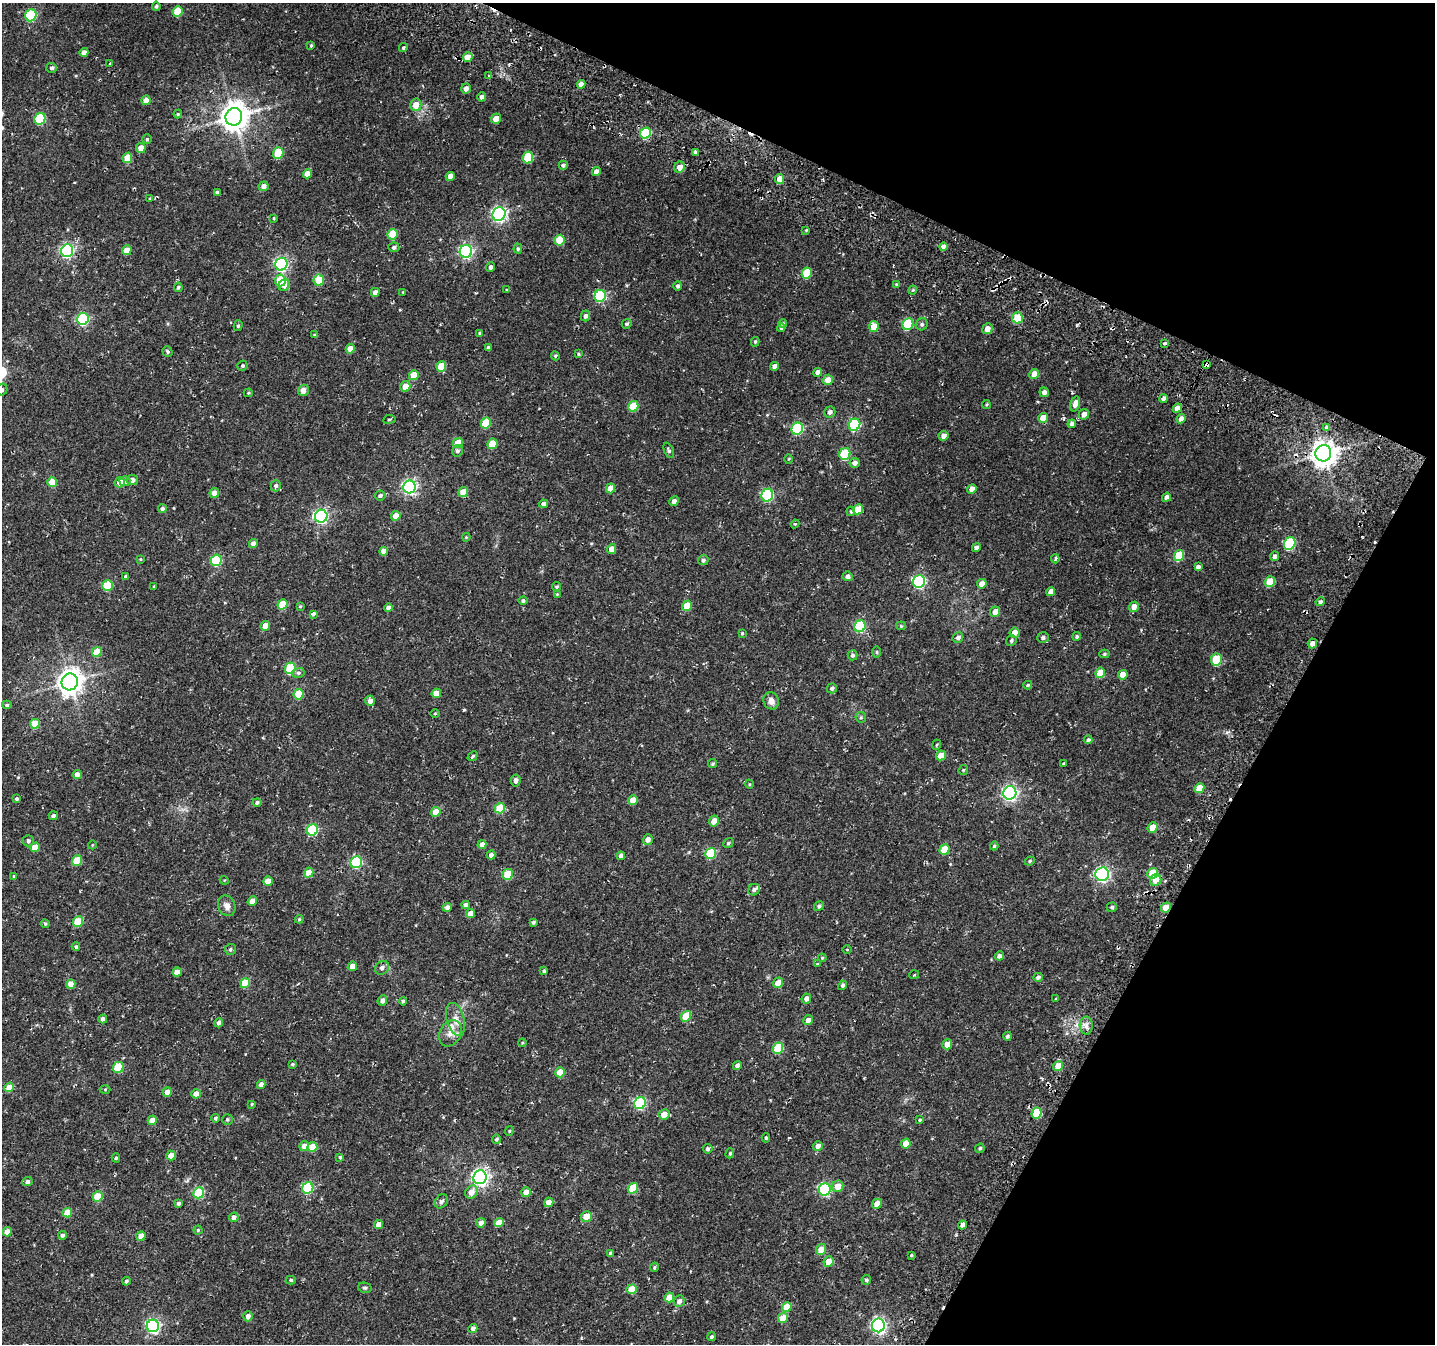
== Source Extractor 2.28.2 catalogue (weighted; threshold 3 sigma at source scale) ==
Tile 8 of 4 x 4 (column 4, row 2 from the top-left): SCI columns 4373-5805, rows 3017-4358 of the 5806 x 5920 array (HDU 1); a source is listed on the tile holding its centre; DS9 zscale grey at full resolution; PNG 1437 x 1346 px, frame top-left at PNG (2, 3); each listed source drawn as its Kron ellipse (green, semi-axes under 4 px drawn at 4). Shown black and unused: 23% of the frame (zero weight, under 2 of 3 exposures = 3% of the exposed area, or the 3 px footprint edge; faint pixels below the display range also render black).
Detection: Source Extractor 2.28.2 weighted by HDU 2 'WHT'; one run over the whole footprint, this tile lists its part. Background 0.0152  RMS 0.0048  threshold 0.0217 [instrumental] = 3 sigma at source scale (4.5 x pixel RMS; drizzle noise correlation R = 1.50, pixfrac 1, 0.0396/0.0396 arcsec/px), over >= 5 px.
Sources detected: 368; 5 cosmic-ray / hot-pixel residue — neither listed nor drawn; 1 inside a brighter listed object's ellipse — not listed separately; the other 362 listed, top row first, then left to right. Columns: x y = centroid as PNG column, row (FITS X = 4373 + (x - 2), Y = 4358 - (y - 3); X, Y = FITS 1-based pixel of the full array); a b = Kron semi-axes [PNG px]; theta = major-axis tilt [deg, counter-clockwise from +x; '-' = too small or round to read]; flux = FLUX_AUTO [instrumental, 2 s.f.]
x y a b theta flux
156 6 4 4 - 0.83
177 11 5 5 - 14
31 15 6 5 - 34
311 45 4 3 - 0.57
403 48 4 4 - 0.72
84 52 4 4 - 2.1
468 57 5 4 - 6
110 63 3 3 - 0.36
51 68 5 5 - 1.1
489 76 3 3 - 1.5
581 84 4 4 - 2.6
466 88 5 5 - 2.3
482 97 5 4 - 1.9
146 100 5 4 - 4
416 105 6 5 - 4.6
178 114 4 4 - 0.55
234 117 9 8 - 620
40 119 6 5 - 31
496 119 5 4 - 3.8
645 133 6 5 - 28
147 139 4 4 - 0.67
141 148 5 5 - 3.6
696 152 4 4 - 1.7
278 153 6 5 - 18
528 157 6 5 - 25
127 158 5 5 - 9.6
563 165 4 4 - 1.1
680 167 6 5 - 3.5
596 172 4 4 - 2.7
307 174 5 4 - 4.4
450 176 4 4 - 3.3
780 179 5 4 - 4.5
264 186 5 4 - 2.3
217 193 4 4 - 1.3
150 198 3 3 - 0.46
499 214 7 6 - 110
273 218 3 3 - 0.51
806 230 4 3 - 0.43
392 234 5 5 - 15
559 240 5 5 - 13
943 246 4 4 - 2
394 247 5 5 - 1.1
518 249 5 4 - 0.7
127 250 5 4 - 4.7
67 251 6 6 - 82
466 251 6 6 - 90
281 264 6 6 - 78
490 267 4 4 - 1.4
807 273 6 5 - 16
280 280 6 5 - 13
319 280 5 5 - 15
896 284 4 3 - 0.41
284 285 6 5 - 2.7
678 286 5 4 - 1.2
178 287 5 4 - 0.75
507 290 4 3 - 0.46
913 290 4 4 - 0.51
375 292 4 4 - 2.2
403 292 4 4 - 0.42
600 296 6 5 - 36
585 316 5 4 - 1.4
1017 318 5 5 - 16
83 319 6 5 - 51
783 323 4 3 - 0.77
627 324 5 4 - 0.94
908 324 6 5 - 27
922 324 6 5 - 1
238 326 5 4 - 0.81
874 326 5 5 - 7.1
781 328 4 4 - 0.91
987 329 5 5 - 3.7
479 333 4 3 - 0.49
315 335 4 3 - 0.62
755 342 5 3 - 0.65
1164 343 3 3 - 1.4
488 347 4 4 - 0.65
350 349 5 4 - 3.8
167 351 5 5 - 0.88
578 354 4 3 - 0.63
555 356 4 4 - 0.61
1206 365 4 3 - 3.1
242 366 5 5 - 0.78
441 366 5 5 - 9.3
774 366 4 4 - 2.1
818 372 4 4 - 2.8
1034 374 5 4 - 6.4
414 375 5 4 - 8.6
828 380 5 5 - 4.1
405 386 5 5 - 5
2 390 6 5 - 1.3
303 390 6 5 - 3.5
1044 392 5 5 - 1.7
248 393 4 3 - 0.52
1164 399 4 4 - 1.8
986 404 4 4 - 0.5
1075 404 8 4 75 2.3
633 406 5 5 - 14
1177 408 5 4 - 3.2
830 412 5 5 - 1.7
1084 414 5 5 - 3.6
1043 418 5 4 - 5.8
389 419 6 3 9 0.61
1181 419 5 4 - 2.4
486 423 6 5 - 17
1072 424 4 4 - 1.5
854 425 6 5 - 44
1327 427 4 3 - 2.5
797 429 6 5 - 39
944 436 5 5 - 2.3
458 443 5 5 - 9.1
492 444 5 5 - 9.6
669 450 8 4 -65 0.91
457 451 6 5 - 1.2
1323 453 8 8 - 490
845 454 6 5 - 27
789 459 5 3 - 0.42
855 463 5 5 - 1.9
132 480 5 5 - 2.3
125 481 5 5 - 2.3
52 482 5 4 - 9.1
120 482 5 5 - 3.6
276 486 6 5 - 1.1
409 487 6 6 - 110
610 488 5 4 - 6
972 489 5 4 - 3.6
463 492 5 4 - 6.3
214 493 5 4 - 3.3
767 495 6 5 - 47
380 496 5 5 - 1
1166 497 5 4 - 1.9
674 501 5 4 - 2.2
543 504 4 4 - 1.7
162 509 4 4 - 1.4
858 509 5 5 - 8.4
851 511 5 4 - 0.6
321 516 6 6 - 88
396 516 5 4 - 5.7
795 524 4 4 - 0.5
466 537 4 4 - 0.45
253 544 4 4 - 2.8
1290 544 6 5 - 39
976 548 5 4 - 2
612 549 5 4 - 4.6
384 551 4 4 - 2.9
1179 556 6 5 - 17
1274 556 5 4 - 1.4
140 559 4 3 - 0.39
1055 559 4 2 - 1.2
216 560 6 5 - 31
703 560 5 5 - 1.1
1198 567 4 4 - 1.3
125 576 4 3 - 0.73
848 576 5 5 - 1.7
919 582 6 6 - 67
1270 582 5 5 - 13
982 584 5 4 - 3
108 585 5 5 - 18
154 587 3 3 - 0.46
557 587 5 4 - 0.77
1051 592 5 4 - 3
557 594 3 3 - 0.38
523 601 4 4 - 1.1
1320 602 4 4 - 1.3
282 604 5 4 - 14
300 606 4 3 - 0.43
687 606 5 4 - 8.3
1134 607 5 5 - 3.3
388 608 4 4 - 2
995 612 5 4 - 3.5
313 614 4 3 - 1.6
265 626 5 4 - 4.3
860 626 6 5 - 38
901 626 5 4 - 0.5
742 633 4 3 - 0.47
1015 633 5 5 - 4.5
1077 636 4 4 - 0.79
958 637 6 5 - 1.6
1043 638 6 5 - 1.2
1011 641 5 5 - 0.85
1312 643 5 4 - 2.3
97 652 5 4 - 7.9
877 652 6 3 -90 0.54
1104 654 5 4 - 0.68
853 655 5 5 - 1.1
1216 660 6 5 - 19
290 668 6 5 - 24
298 673 6 5 - 0.94
1100 673 5 4 - 8.9
1123 675 5 4 - 5
70 682 8 8 - 450
1028 685 4 4 - 0.54
832 688 5 5 - 1.1
436 693 5 4 - 5.3
299 694 5 5 - 15
370 701 5 5 - 2.2
771 701 8 7 - 2.7
7 705 5 4 - 0.82
435 713 4 3 - 0.4
861 717 5 5 - 0.69
35 724 5 5 - 11
1088 740 4 4 - 1.1
936 745 5 3 - 0.46
941 755 5 4 - 6.3
473 756 5 3 - 0.71
713 763 4 4 - 0.73
1064 763 4 3 - 0.58
963 770 5 4 - 0.59
77 774 4 4 - 3
516 780 6 5 - 1.7
749 784 4 3 - 0.4
1199 788 5 4 - 8.7
1010 793 7 6 - 120
16 799 3 3 - 0.83
633 800 5 4 - 4.9
257 802 4 4 - 0.96
500 808 5 5 - 15
436 812 5 4 - 6.1
53 816 4 4 - 1.1
714 821 5 5 - 3.6
1152 828 5 4 - 6.8
312 830 6 5 - 33
648 840 5 5 - 2.9
28 841 6 5 - 1.1
728 843 5 4 - 0.82
92 845 4 3 - 0.33
482 845 5 4 - 2.9
994 846 4 4 - 0.63
35 847 5 4 - 7
944 849 5 5 - 11
711 853 6 5 - 22
491 855 4 4 - 1.6
621 856 4 4 - 2.4
77 861 5 5 - 12
1030 861 5 4 - 0.64
356 862 6 5 - 36
309 873 5 4 - 6.7
1152 873 6 5 - 12
508 874 5 5 - 15
1102 874 7 6 - 99
14 876 4 3 - 0.69
224 880 4 3 - 0.41
1156 880 6 5 - 5.4
268 881 5 4 - 5.1
754 890 6 5 - 1.7
252 901 5 4 - 4.3
465 905 4 4 - 1.9
227 906 10 8 -66 2.8
819 906 5 4 - 0.97
447 907 4 4 - 2.1
1112 907 5 4 - 0.82
1166 908 5 4 - 6.8
470 913 5 4 - 4.2
299 919 4 4 - 0.53
78 922 5 5 - 14
533 922 4 3 - 0.89
45 924 4 4 - 0.55
76 947 4 3 - 0.77
230 949 5 5 - 0.88
847 950 5 3 - 0.36
999 956 5 4 - 1.6
822 958 4 4 - 0.54
817 964 4 3 - 0.65
352 966 5 4 - 3.8
382 968 7 6 - 1.8
544 971 4 4 - 0.81
177 972 4 4 - 4.2
914 975 5 3 - 0.49
1038 977 5 4 - 1.3
245 983 5 4 - 12
778 983 5 4 - 4.2
71 984 5 4 - 6.7
842 985 5 4 - 1.2
806 999 5 4 - 2.2
1056 999 4 3 - 0.36
382 1000 5 4 - 1.8
403 1001 4 4 - 0.62
686 1016 5 5 - 14
103 1019 4 4 - 1.7
455 1019 17 9 -74 4.3
808 1020 5 4 - 2.6
219 1023 5 4 - 1.4
1086 1026 9 6 -90 2.2
450 1033 14 10 60 3.8
1007 1036 4 4 - 0.8
522 1043 4 3 - 0.43
947 1044 5 4 - 5.5
778 1048 5 5 - 20
292 1064 3 3 - 0.67
737 1066 5 4 - 2
1058 1066 5 5 - 7.2
118 1067 5 5 - 21
560 1072 5 4 - 8.9
261 1084 4 4 - 2.1
9 1087 5 4 - 7.5
105 1089 5 3 - 0.46
167 1092 5 4 - 4.5
196 1094 5 4 - 3.9
640 1103 6 5 - 47
252 1104 4 3 - 0.48
1037 1113 6 5 - 15
664 1114 5 5 - 4.6
215 1118 4 4 - 0.89
227 1119 5 5 - 0.71
152 1120 5 4 - 4.7
920 1120 4 3 - 0.58
509 1131 4 4 - 0.55
766 1138 4 4 - 0.68
496 1139 5 4 - 0.87
906 1144 5 4 - 6.8
304 1146 5 5 - 3.1
818 1146 5 5 - 2.3
312 1147 5 5 - 8.3
980 1148 5 4 - 0.74
708 1149 5 4 - 1.1
730 1153 5 4 - 0.57
171 1155 5 4 - 4.7
340 1157 4 4 - 0.9
116 1158 4 4 - 0.67
480 1177 7 6 - 150
27 1182 5 4 - 1.6
838 1186 6 5 - 4.9
308 1188 6 5 - 35
633 1188 5 5 - 16
825 1190 6 6 - 55
471 1192 7 5 55 4.4
526 1192 5 5 - 4.6
199 1193 6 5 - 28
97 1196 5 5 - 11
441 1201 8 6 48 1.3
549 1202 5 4 - 3.6
178 1203 4 3 - 1
877 1204 5 4 - 3.8
67 1213 5 4 - 8.8
586 1216 5 5 - 6.1
234 1217 5 4 - 2
481 1223 5 4 - 2.5
499 1223 5 4 - 6.3
379 1224 4 4 - 4
962 1225 4 4 - 2.5
198 1230 4 4 - 0.66
7 1232 4 4 - 3.8
62 1235 4 4 - 1.1
141 1236 5 4 - 3.6
821 1249 5 5 - 5.6
611 1253 4 3 - 1.5
911 1255 3 2 - 0.5
828 1262 5 5 - 6.5
654 1267 5 4 - 0.62
291 1280 5 4 - 0.74
866 1280 5 4 - 0.84
126 1281 4 4 - 0.78
365 1288 7 5 -12 0.87
632 1289 5 5 - 10
669 1297 5 4 - 7.1
679 1301 6 5 - 2
787 1307 5 4 - 8.9
248 1316 5 5 - 2.4
783 1318 5 4 - 7.2
878 1325 7 6 - 120
153 1326 6 6 - 83
473 1329 5 4 - 2
711 1337 4 4 - 0.9
Overlapping masked pixels (flux is a lower limit): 5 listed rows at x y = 645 133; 1017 318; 1206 365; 1177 408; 1166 908
Isophote crosses this tile's border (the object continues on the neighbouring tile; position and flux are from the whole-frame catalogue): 1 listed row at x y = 2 390